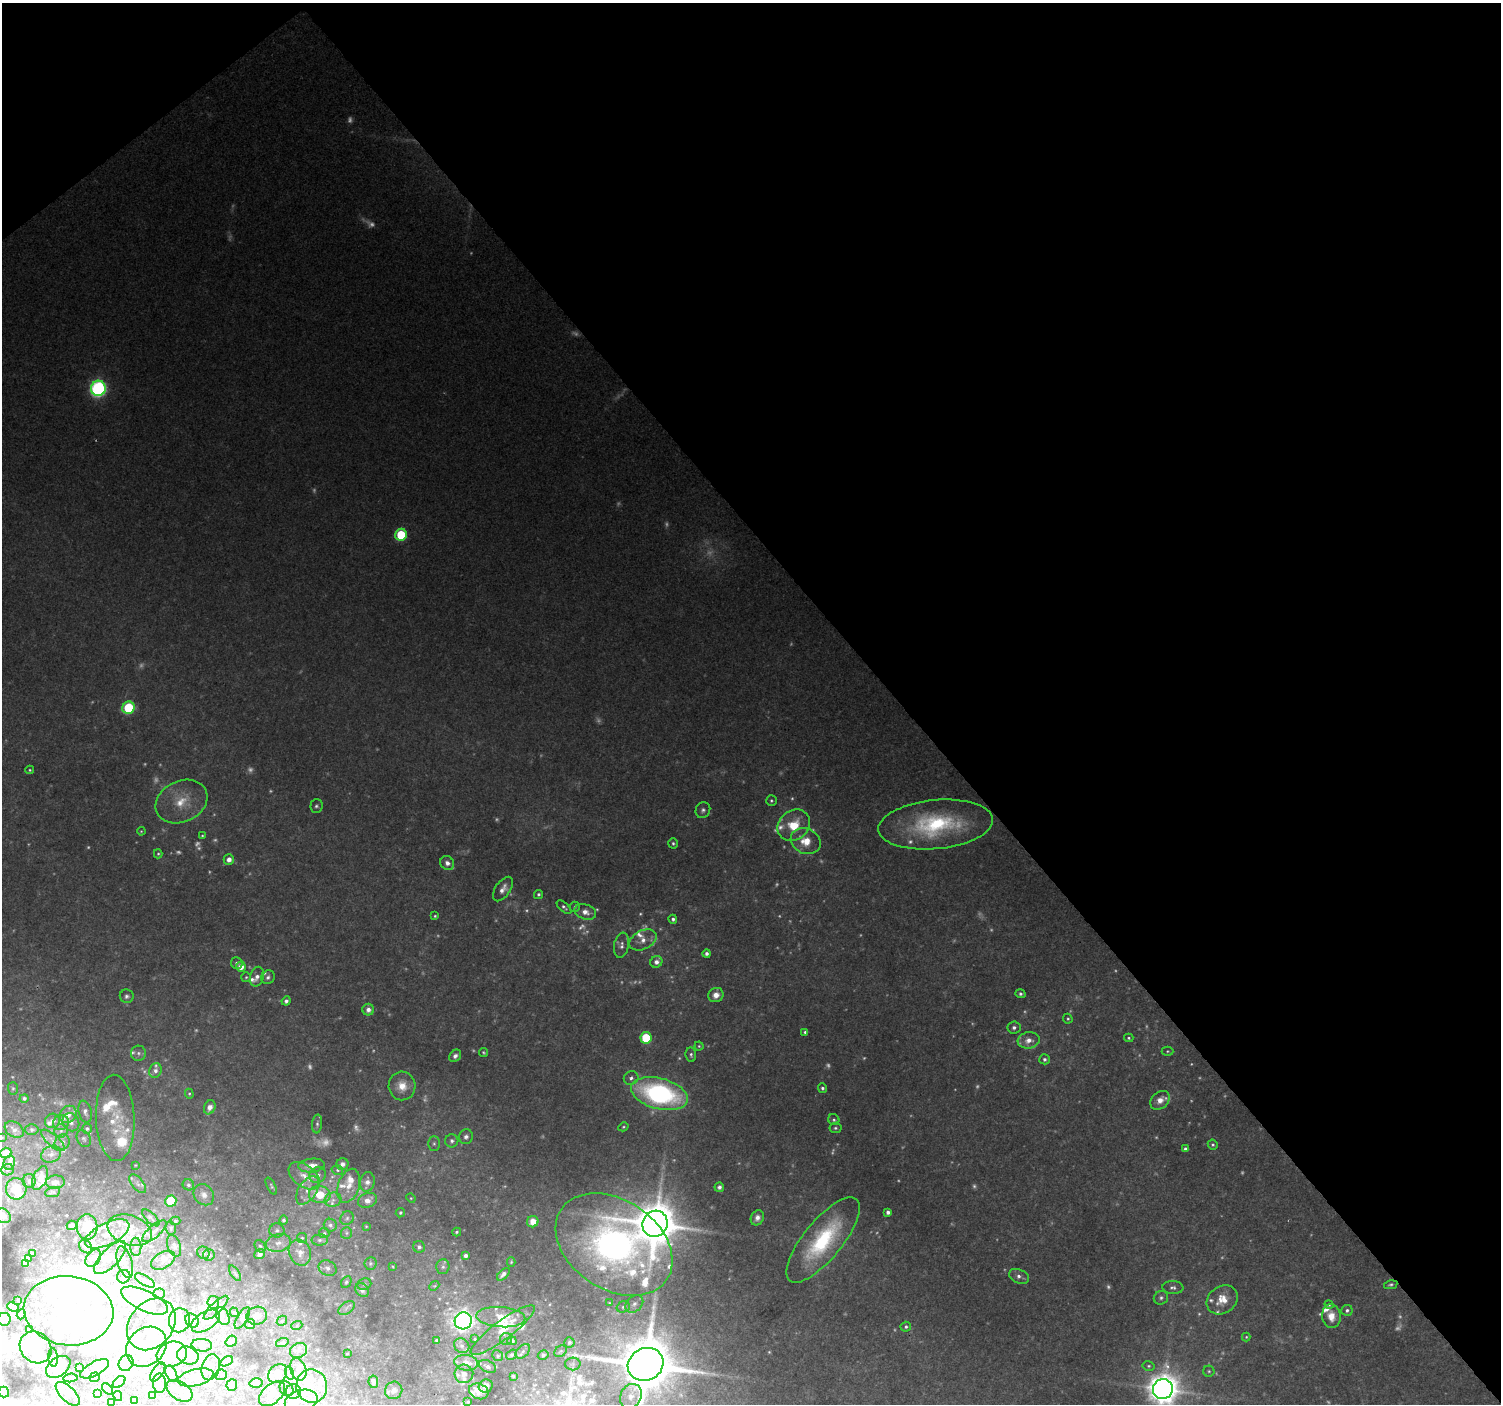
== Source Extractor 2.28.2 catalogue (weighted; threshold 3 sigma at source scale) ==
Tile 3 of 4 x 4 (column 3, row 1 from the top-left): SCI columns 3002-4500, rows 4408-5809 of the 5998 x 5950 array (HDU 1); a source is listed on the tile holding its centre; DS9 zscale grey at full resolution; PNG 1503 x 1406 px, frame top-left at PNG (2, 3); each listed source drawn as its Kron ellipse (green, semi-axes under 4 px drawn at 4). Shown black and unused: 42% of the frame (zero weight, under 2 of 3 exposures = <1% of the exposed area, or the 3 px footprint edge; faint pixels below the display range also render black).
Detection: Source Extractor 2.28.2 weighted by HDU 2 'WHT'; one run over the whole footprint, this tile lists its part. Background 0.151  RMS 0.0094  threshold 0.0425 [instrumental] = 3 sigma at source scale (4.5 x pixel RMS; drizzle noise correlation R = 1.50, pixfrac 1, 0.0396/0.0396 arcsec/px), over >= 5 px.
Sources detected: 495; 93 too faint to see at this stretch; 52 inside a brighter object's white glare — neither listed nor drawn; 74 inside a brighter listed object's ellipse — not listed separately; the other 276 listed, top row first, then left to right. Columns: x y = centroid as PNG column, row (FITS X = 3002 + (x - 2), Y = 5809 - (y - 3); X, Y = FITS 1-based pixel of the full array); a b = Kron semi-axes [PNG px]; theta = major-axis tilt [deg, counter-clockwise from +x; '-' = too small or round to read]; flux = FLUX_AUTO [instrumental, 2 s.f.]
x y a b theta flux
98 388 7 7 - 300
401 535 6 5 - 54
129 708 6 6 - 76
30 770 4 3 - 1.3
181 801 27 20 26 32
771 801 5 5 - 1.8
316 806 6 6 - 2.6
703 810 8 7 - 3.5
936 824 57 24 5 120
794 825 17 14 39 29
141 831 4 3 - 1
202 836 3 3 - 1.1
806 841 15 12 -25 21
673 843 5 5 - 2.1
158 854 4 4 - 1.3
229 859 5 5 - 6.9
447 863 7 6 - 6.3
503 889 14 7 56 8.1
538 894 5 4 - 2.1
564 907 9 4 -43 2.5
575 907 5 5 - 1.8
585 912 11 7 -18 8.9
435 916 3 3 - 1.2
673 919 4 4 - 3
643 940 14 9 27 9.5
621 945 12 7 79 4.8
707 954 4 4 - 3.5
656 962 6 5 - 5.5
237 963 6 6 - 2.8
241 967 5 5 - 12
246 977 5 5 - 1.4
257 977 10 6 76 5.3
268 977 7 6 - 3.3
1020 994 5 4 - 2.2
716 995 8 7 - 8.8
127 996 7 6 - 3.2
286 1001 4 4 - 3.3
368 1010 6 6 - 6.5
1068 1019 5 4 - 1.5
1014 1028 6 6 - 3.5
805 1032 4 4 - 2.3
646 1038 6 5 - 47
1129 1038 5 4 - 1.5
1029 1040 11 8 8 9.4
699 1046 4 4 - 1.4
1167 1051 6 4 1 1.4
483 1052 4 3 - 1.4
138 1053 7 7 - 3.5
691 1055 7 5 -84 2.4
455 1056 7 5 49 4
1045 1059 5 5 - 2.8
155 1071 7 6 - 4.2
631 1078 7 6 - 3.8
402 1086 14 13 - 15
13 1088 6 5 - 1.6
822 1088 5 4 - 2.3
189 1094 5 4 - 1.3
659 1094 29 15 -15 210
24 1098 4 4 - 2.6
1160 1100 11 8 41 9.2
210 1107 7 5 67 6.4
85 1112 11 6 -77 4.4
68 1114 9 7 49 9.2
115 1118 43 19 -87 37
834 1120 6 5 - 2.1
52 1121 7 7 - 4.6
71 1122 9 8 - 4.4
61 1123 8 7 - 4.7
317 1124 9 5 85 2.7
623 1127 5 4 - 1.4
835 1128 6 5 - 2
32 1129 6 5 - 2.1
87 1129 5 5 - 2.3
14 1130 10 7 -34 4.5
61 1131 6 6 - 3.5
2 1137 4 2 - 0.65
466 1137 7 7 - 3.6
84 1139 9 6 -61 2.6
53 1140 15 5 -41 4.8
452 1141 6 6 - 3.4
62 1142 8 7 - 4.3
434 1144 7 5 90 2
1213 1145 5 4 - 1.8
1185 1149 4 4 - 2.8
6 1153 5 5 - 15
51 1154 10 8 24 5.4
9 1163 7 5 76 4.2
342 1164 6 6 - 4.5
135 1165 4 4 - 0.82
312 1166 13 7 6 11
8 1170 6 5 - 2.2
337 1170 6 4 -17 1.6
318 1175 9 7 40 4.5
304 1176 18 11 -36 14
40 1178 12 7 65 11
29 1181 7 6 - 3.1
55 1182 9 6 5 5.7
367 1182 10 7 79 6.9
138 1184 11 5 -51 3.3
188 1185 6 5 - 2.6
271 1186 9 4 -63 1.9
349 1186 17 10 71 13
719 1187 5 4 - 3.2
16 1189 11 10 - 16
308 1190 16 9 57 9.9
52 1192 7 5 9 1.8
204 1195 11 9 -49 6.6
320 1195 11 8 -8 28
411 1198 5 4 - 1.1
333 1200 8 7 - 4.7
368 1200 10 7 19 7.4
171 1201 5 5 - 46
888 1212 4 4 - 4.1
400 1213 5 4 - 1.7
3 1216 8 6 -45 2.9
151 1218 11 5 -45 2.4
347 1218 7 6 - 2.5
757 1218 8 6 63 5.5
283 1220 5 4 - 2.5
175 1221 5 4 - 1.5
533 1222 6 5 - 11
655 1224 13 12 - 4700
72 1225 5 4 - 3.6
330 1225 6 6 - 2.5
366 1226 3 2 - 0.79
87 1227 13 10 -86 29
171 1228 7 5 -82 1.8
130 1230 23 14 -20 24
277 1230 7 7 - 3.1
154 1231 15 6 41 5
457 1232 4 3 - 1.5
324 1233 5 5 - 1.7
346 1233 6 5 - 1.9
107 1234 24 11 27 20
302 1238 5 5 - 1.6
320 1240 8 5 1 2.8
823 1240 53 19 51 100
278 1243 12 9 14 7.1
614 1245 64 44 -34 540
174 1246 11 6 -71 3.5
260 1246 6 5 - 1.9
86 1247 7 6 - 2.7
136 1247 9 5 -90 3
419 1247 6 6 - 3.6
32 1253 3 3 - 0.76
203 1253 6 6 - 2.3
300 1253 13 11 -67 11
259 1254 5 4 - 5.9
209 1255 6 6 - 2.4
466 1256 4 4 - 3.6
28 1258 3 3 - 1.1
93 1258 9 6 53 4.2
110 1258 21 8 46 12
163 1260 13 8 29 4.8
125 1262 16 7 -73 7.6
511 1262 4 4 - 1.2
370 1263 6 6 - 1.8
26 1264 4 4 - 3.5
393 1267 4 2 - 0.82
443 1267 7 6 - 3.2
328 1268 9 7 -31 4.5
235 1273 9 3 -57 1.3
503 1274 8 4 44 4.8
1019 1276 10 7 -23 4.8
124 1277 7 6 - 3
145 1280 11 5 -29 3.3
346 1282 6 4 61 1.9
364 1284 7 5 22 2.4
1391 1285 7 4 12 2.2
434 1286 5 4 - 1.1
1173 1288 10 6 -3 3.6
362 1290 7 6 - 4.6
159 1294 5 5 - 1.8
1161 1298 7 6 - 3.1
18 1300 3 3 - 1.2
1222 1300 16 13 36 18
144 1301 25 10 -25 24
213 1302 6 6 - 2.4
609 1303 4 3 - 0.92
634 1304 10 7 42 4.8
1329 1305 4 4 - 1.5
13 1307 6 3 -23 3
623 1307 7 5 17 2.6
216 1308 16 5 44 4.6
346 1308 9 5 35 3.4
1347 1310 6 5 - 2.9
69 1311 45 34 -6 130
234 1312 5 4 - 1.2
21 1314 5 4 - 1.5
223 1316 9 6 -63 4.4
257 1316 10 9 - 8
1331 1316 12 9 -81 14
501 1317 24 10 -4 23
242 1318 12 5 58 2.6
4 1319 7 6 - 3.8
179 1320 12 10 78 11
192 1320 7 6 - 3.6
205 1321 16 9 32 8.3
282 1321 5 4 - 1.3
463 1321 9 8 - 540
151 1324 28 22 52 35
250 1324 5 5 - 1.3
297 1325 5 3 - 1
906 1327 5 5 - 2.5
29 1330 4 3 - 2.5
503 1330 39 9 37 16
1246 1337 4 4 - 1.2
475 1339 3 2 - 0.97
506 1339 6 6 - 2.2
437 1340 3 3 - 2.5
231 1341 6 5 - 1.8
512 1341 4 4 - 3.7
569 1342 5 5 - 2.5
282 1343 6 4 19 1.1
202 1345 10 6 -5 3.9
462 1346 8 7 - 3.3
36 1347 17 15 -46 25
146 1347 22 18 43 36
298 1350 9 7 25 4
523 1351 8 5 45 2.8
561 1351 7 5 35 1.7
172 1354 15 12 15 56
347 1354 4 3 - 0.74
512 1355 6 4 34 2.2
543 1355 6 4 32 1.8
188 1356 11 8 -20 9.1
498 1356 5 5 - 1.8
53 1357 9 5 -87 4.5
227 1361 7 4 31 1.5
126 1363 8 7 - 30
466 1363 12 8 -9 11
573 1364 8 6 1 3
646 1364 18 16 28 9000
487 1366 9 5 -26 4.1
1149 1366 6 5 - 1.8
58 1367 13 9 38 8.2
211 1367 13 9 74 6.9
79 1368 3 3 - 1.5
95 1369 16 6 28 4.3
298 1369 11 7 -71 6
1209 1371 5 5 - 1.7
158 1372 11 5 56 2.7
289 1373 7 4 -72 1.8
171 1374 8 5 -64 2.4
278 1374 11 8 46 5.9
464 1374 9 9 - 8.2
221 1375 6 5 - 1.8
513 1376 4 4 - 1.4
95 1377 5 4 - 1.9
196 1377 18 8 14 9.3
70 1378 7 4 6 1.5
119 1382 7 4 41 3.2
373 1382 6 5 - 3.1
159 1383 9 6 -89 4
256 1383 6 5 - 1.4
232 1385 6 5 - 10
312 1386 17 15 -78 22
486 1386 7 6 - 5.5
107 1389 7 2 -46 1.4
286 1389 8 6 -54 2.7
1163 1389 10 10 - 2000
394 1390 9 8 - 6
179 1391 14 9 -34 6.6
293 1391 7 7 - 4.2
479 1391 10 7 -20 8.4
4 1392 5 5 - 5.7
68 1394 15 7 -44 4.4
97 1394 3 3 - 1.5
272 1394 15 9 41 8
153 1395 4 3 - 1.7
118 1396 5 3 - 1.2
631 1396 12 10 62 9.1
134 1401 4 3 - 1.4
301 1401 17 10 14 16
468 1402 3 3 - 1.3
112 1403 3 3 - 0.82
Isophote crosses this tile's border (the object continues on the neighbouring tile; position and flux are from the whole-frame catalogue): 7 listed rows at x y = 2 1137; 6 1153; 3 1216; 4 1319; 646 1364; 1163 1389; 4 1392
Unlisted compact peaks at least as high as the median listed source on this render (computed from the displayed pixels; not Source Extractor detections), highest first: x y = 550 1304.